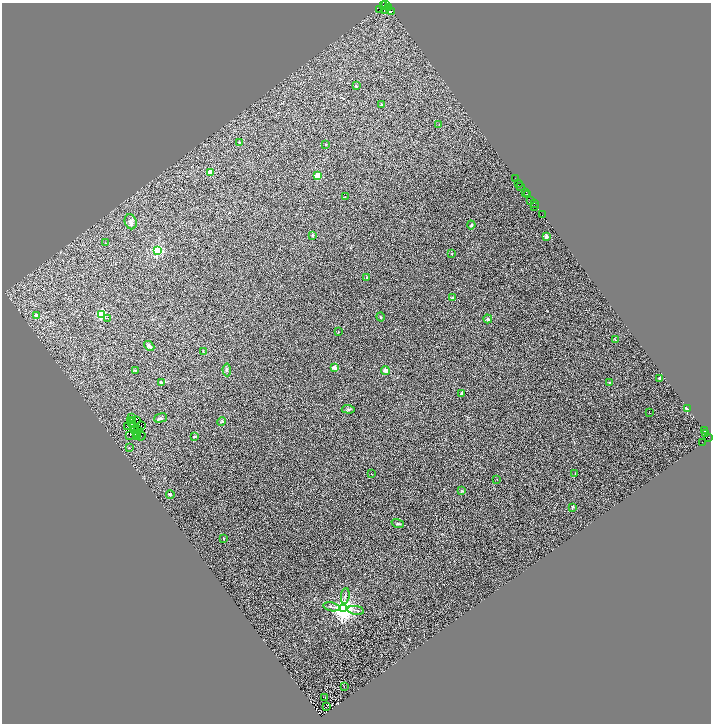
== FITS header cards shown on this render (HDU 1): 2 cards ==
NAXIS1  =                 1418
NAXIS2  =                 1443

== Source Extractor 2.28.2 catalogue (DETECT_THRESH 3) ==
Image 1418 x 1443 px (HDU 1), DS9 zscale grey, zoomed out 1/2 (1 PNG px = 2 x 2 image px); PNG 713 x 726 px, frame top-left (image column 2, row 1442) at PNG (2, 3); each listed source drawn as its Kron ellipse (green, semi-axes under 4 px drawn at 4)
Background 0.212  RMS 0.22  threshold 0.666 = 3 sigma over >= 5 px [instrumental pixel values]
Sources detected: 139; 51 cannot appear on this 1/2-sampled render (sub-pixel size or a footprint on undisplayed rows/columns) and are neither listed nor drawn; the other 88 listed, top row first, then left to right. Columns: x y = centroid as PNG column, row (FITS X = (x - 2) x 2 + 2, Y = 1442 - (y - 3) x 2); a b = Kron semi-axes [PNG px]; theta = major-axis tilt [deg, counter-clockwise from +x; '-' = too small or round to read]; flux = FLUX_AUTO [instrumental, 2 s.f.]
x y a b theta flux
386 4 3 1 - 1500
384 5 3 2 - 530
389 7 2 2 - 1700
379 10 2 2 - 110
384 11 2 1 - 65
391 11 3 2 - 2800
356 86 2 2 - 160
382 105 3 3 - 62
439 124 2 2 - 20
239 142 3 2 - 35
326 144 3 3 - 32
211 172 2 2 - 780
318 176 2 2 - 1600
516 179 2 1 - 44
519 183 3 1 - 250
520 186 2 2 - 920
526 192 2 1 - 35
527 194 2 1 - 30
345 197 2 2 - 13
530 200 2 1 - 610
534 203 2 1 - 28
535 206 3 2 - 110
542 215 2 1 - 49
131 222 8 6 -69 160
471 225 4 3 - 63
312 235 2 2 - 91
546 237 2 2 - 670
105 243 2 2 - 13
157 251 3 3 - 9600
452 254 3 3 - 25
367 277 2 2 - 150
452 298 2 2 - 160
102 314 3 3 - 5700
36 315 2 2 - 650
380 317 4 3 - 44
108 318 2 2 - 25
488 319 4 3 - 110
338 332 2 2 - 61
615 340 4 2 - 22
149 346 6 4 -41 150
203 352 3 2 - 32
335 368 2 2 - 760
135 370 3 2 - 55
227 370 6 4 -87 67
385 370 4 4 - 180
659 378 2 2 - 190
161 382 4 3 - 71
609 382 2 2 - 70
462 393 3 3 - 46
348 409 6 3 -2 76
688 409 2 2 - 1400
649 413 2 1 - 25
131 418 2 1 - 18
161 418 7 3 16 69
131 420 2 1 - 30
136 420 3 1 - 29
131 422 2 1 - 18
222 422 4 3 - 43
141 425 2 1 - 20
128 427 2 1 - 22
137 430 2 1 - 21
135 431 2 2 - 14
704 431 2 1 - 120
705 433 3 1 - 150
137 434 2 1 - 11
130 435 2 1 - 46
136 435 2 1 - 11
138 436 2 1 - 16
141 436 5 2 - 94
194 436 2 2 - 170
709 437 2 2 - 610
702 442 2 1 - 17
129 448 2 2 - 16
371 474 2 1 - 11
575 474 2 2 - 21
497 479 2 2 - 15
462 491 4 3 - 43
170 494 4 3 - 51
572 507 4 2 - 54
398 524 6 4 -19 68
223 538 3 2 - 35
345 596 8 3 82 87
331 607 8 3 -12 84
343 609 4 4 - 53000
356 610 8 3 -10 75
344 686 2 2 - 18
325 697 2 1 - 45
326 707 2 1 - 83
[51 sub-pixel or undisplayed-footprint detections neither listed nor drawn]